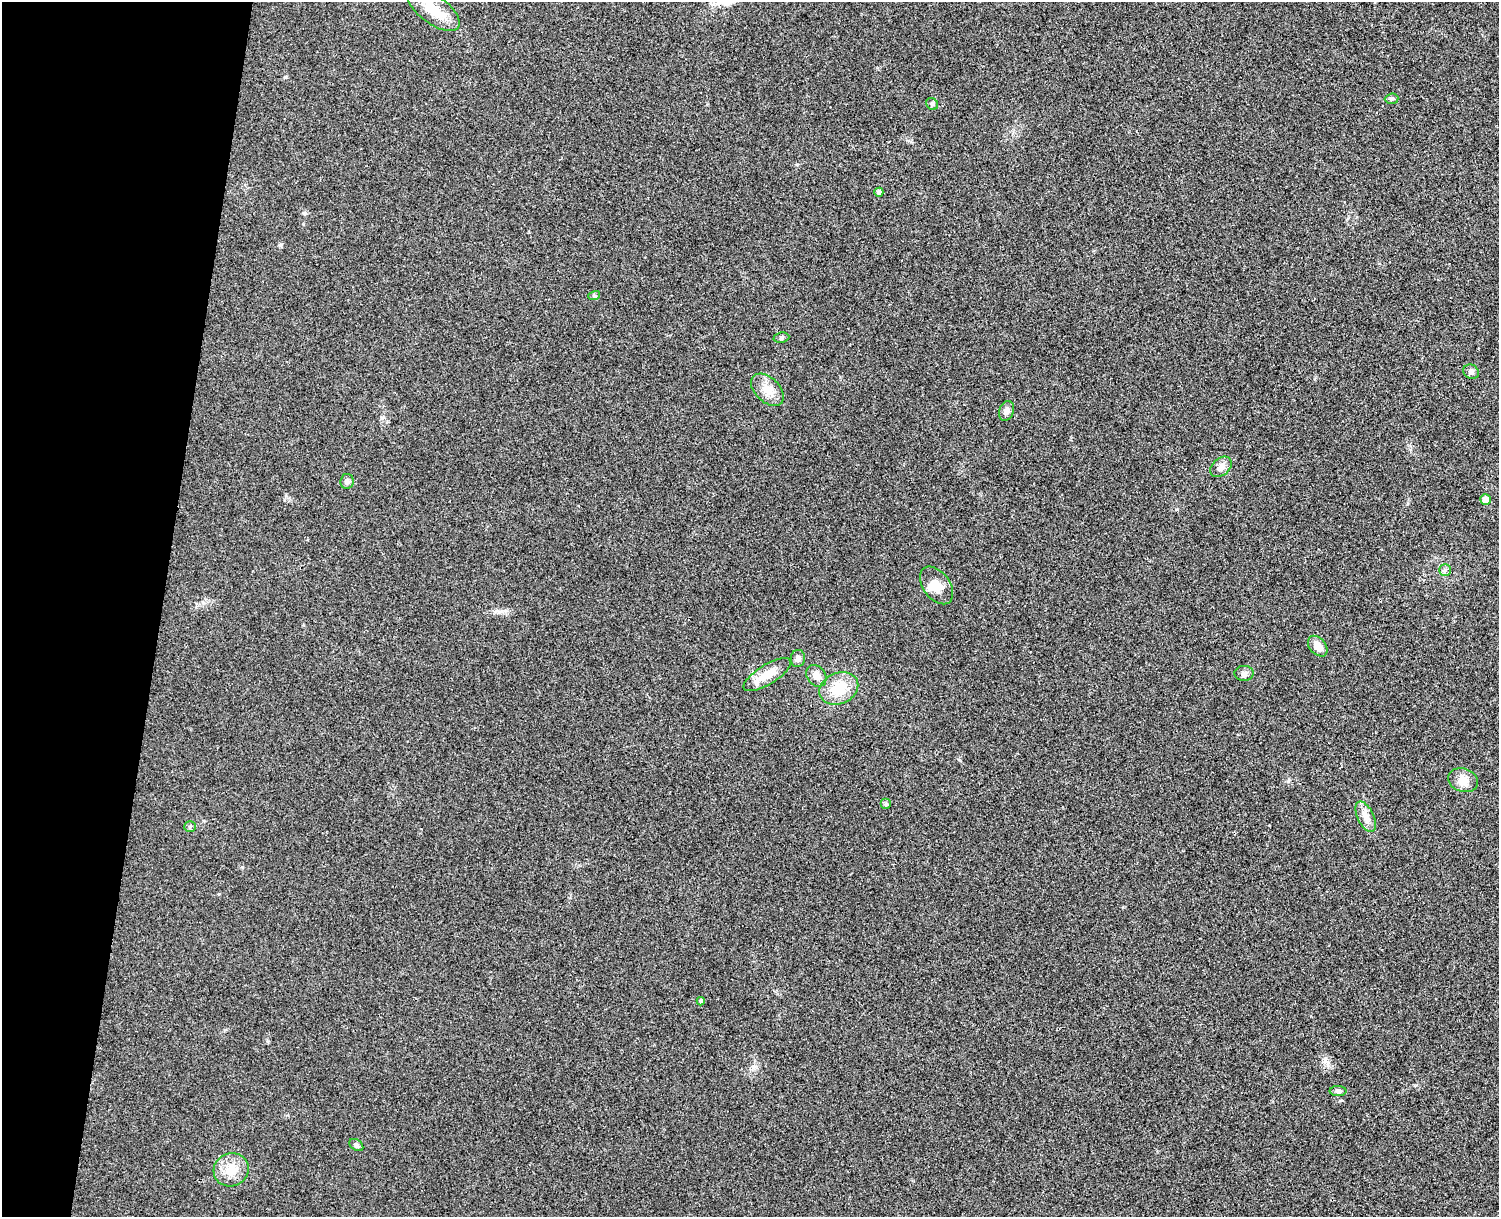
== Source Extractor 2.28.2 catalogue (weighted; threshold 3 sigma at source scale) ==
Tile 7 of 3 x 4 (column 1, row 3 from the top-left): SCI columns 174-1670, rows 1233-2447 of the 4954 x 4892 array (HDU 1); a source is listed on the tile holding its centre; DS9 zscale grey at full resolution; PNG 1501 x 1219 px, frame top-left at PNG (2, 2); each listed source drawn as its Kron ellipse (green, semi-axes under 4 px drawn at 4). Shown black and unused: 11% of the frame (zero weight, under 3 of 4 exposures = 6% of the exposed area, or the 3 px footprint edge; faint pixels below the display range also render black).
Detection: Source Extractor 2.28.2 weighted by HDU 2 'WHT'; one run over the whole footprint, this tile lists its part. Background 0.0219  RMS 0.0062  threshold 0.0281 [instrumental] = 3 sigma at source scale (4.5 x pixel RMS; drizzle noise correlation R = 1.50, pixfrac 1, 0.05/0.05 arcsec/px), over >= 5 px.
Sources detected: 29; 1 inside a brighter listed object's ellipse — not listed separately; the other 28 listed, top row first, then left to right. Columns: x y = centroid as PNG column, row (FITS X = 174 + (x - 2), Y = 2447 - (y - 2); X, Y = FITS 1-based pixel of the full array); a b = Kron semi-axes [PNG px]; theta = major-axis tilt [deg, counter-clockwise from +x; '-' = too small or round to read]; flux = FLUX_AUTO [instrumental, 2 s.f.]
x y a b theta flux
433 9 31 14 -37 15
1392 99 7 5 3 1.1
932 104 6 5 - 1.2
879 192 4 4 - 2.3
594 296 6 4 17 0.82
781 338 8 5 7 1.2
1471 372 8 7 - 2
767 390 19 12 -44 7.9
1006 411 10 7 69 2.8
1221 467 12 8 40 3.6
347 481 7 6 - 2.1
1485 500 5 5 - 4.7
1445 570 5 5 - 1.3
937 585 21 13 -53 8.2
1318 646 12 8 -49 5.8
798 659 8 7 - 2.2
1244 673 9 7 1 2.2
767 675 27 10 32 11
816 676 11 9 -53 4.4
839 688 20 15 24 16
1463 780 15 11 -18 6.3
886 804 5 5 - 0.9
1366 817 16 8 -64 5.2
190 827 6 5 - 1
701 1001 4 4 - 1.3
1338 1091 8 5 0 1.6
356 1145 8 5 -37 1.3
231 1170 18 16 23 11
Unlisted compact peaks at least as high as the median listed source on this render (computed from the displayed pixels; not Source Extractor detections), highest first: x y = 280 245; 304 213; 242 867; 382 418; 285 77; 286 496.